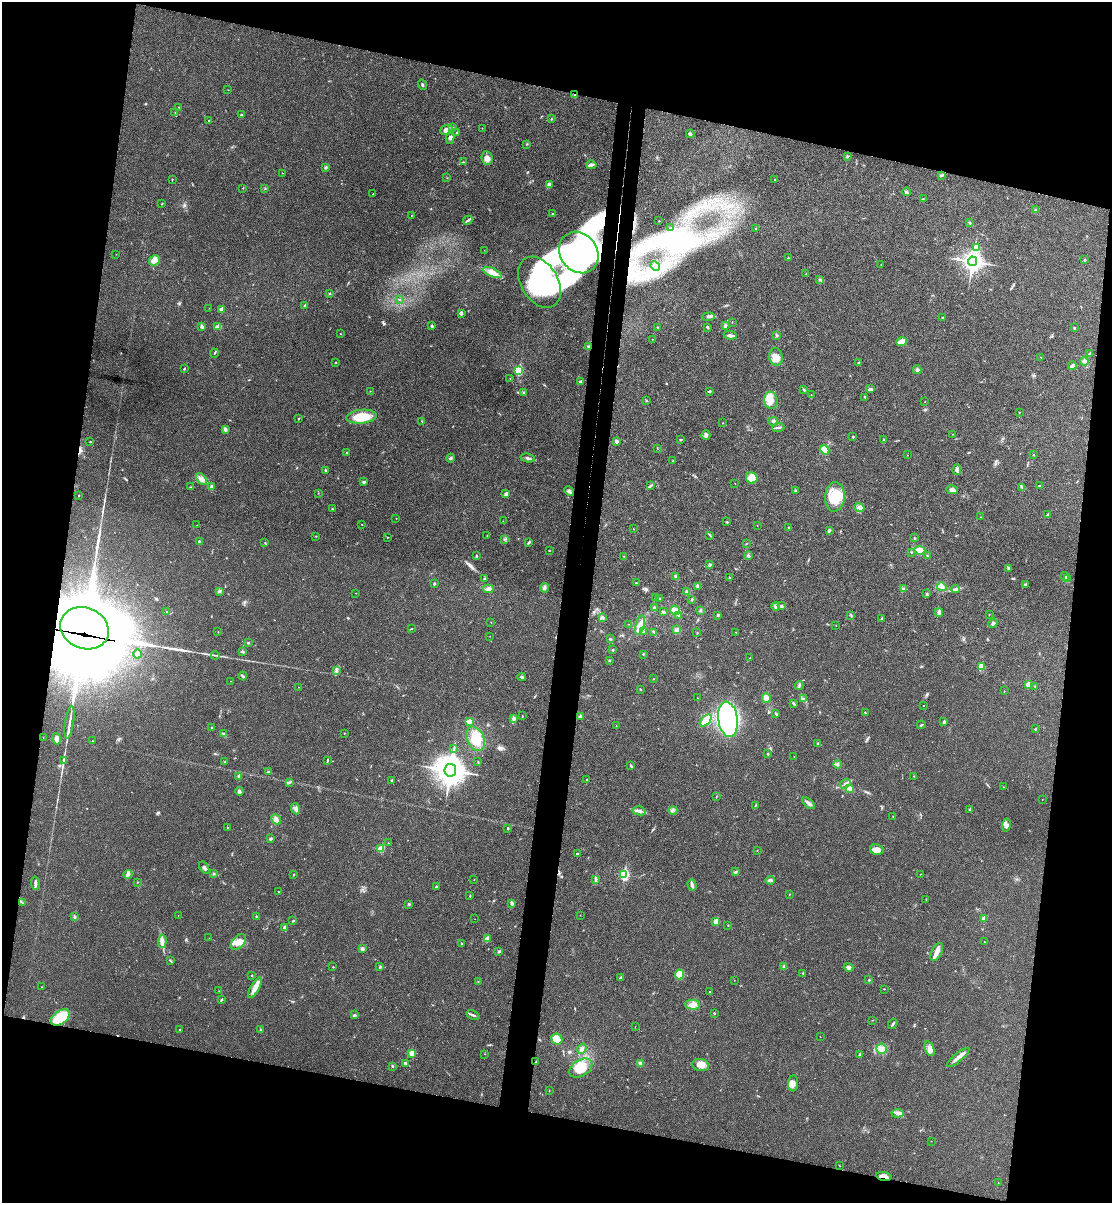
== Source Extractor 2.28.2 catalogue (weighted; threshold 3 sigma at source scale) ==
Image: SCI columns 170-4607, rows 17-4819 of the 4893 x 4832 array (HDU 1 of 3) = the unmasked area's bounding box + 8 px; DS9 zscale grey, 4 x 4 block average (1 PNG px = mean of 4 x 4 image px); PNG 1114 x 1205 px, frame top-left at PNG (2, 2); each listed source drawn as its Kron ellipse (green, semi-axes under 4 px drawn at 4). Shown black and unused: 26% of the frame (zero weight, under 3 of 4 exposures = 6% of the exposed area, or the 3 px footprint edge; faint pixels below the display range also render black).
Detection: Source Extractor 2.28.2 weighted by HDU 2 'WHT'. Background 0.0307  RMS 0.0048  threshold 0.0214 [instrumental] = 3 sigma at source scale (4.5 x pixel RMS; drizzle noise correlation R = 1.50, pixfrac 1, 0.05/0.05 arcsec/px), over >= 5 px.
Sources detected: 440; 16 inside a brighter object's white glare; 4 cosmic-ray / hot-pixel residue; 3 long thin detections or spike segments (spike, bleed or trail) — neither listed nor drawn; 1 coinciding with a brighter row at this scale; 19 inside a brighter listed object's ellipse — not listed separately; the other 397 listed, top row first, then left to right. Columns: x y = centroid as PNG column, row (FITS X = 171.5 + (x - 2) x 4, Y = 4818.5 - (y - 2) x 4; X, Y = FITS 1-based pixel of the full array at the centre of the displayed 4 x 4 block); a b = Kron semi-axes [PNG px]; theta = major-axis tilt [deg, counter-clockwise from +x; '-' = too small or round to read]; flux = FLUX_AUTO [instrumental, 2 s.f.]
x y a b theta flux
422 85 5 2 - 3.4
228 90 2 2 - 0.78
575 95 4 2 - 3
179 107 3 2 - 1.8
175 112 3 2 - 1.4
241 115 2 2 - 5.9
551 119 2 2 - 1.6
209 120 2 2 - 1.7
452 127 2 2 - 2.4
482 128 2 2 - 1.1
446 130 6 5 - 17
457 132 2 2 - 1.5
690 134 4 3 - 6
450 138 6 3 77 7.3
527 144 2 2 - 1.1
847 156 3 2 - 2.3
487 158 7 5 -83 14
463 162 2 2 - 1.1
591 165 5 3 - 5.9
326 167 2 2 - 5.8
282 173 2 2 - 0.84
941 175 2 2 - 1.9
447 178 2 2 - 1
172 179 2 2 - 1.2
774 179 2 2 - 2.4
549 184 3 3 - 7.9
243 188 2 2 - 1
265 189 3 2 - 1
906 192 4 2 - 2.9
373 194 3 2 - 1.4
923 198 2 2 - 1.1
162 203 3 2 - 1.4
1036 210 2 2 - 1.9
552 213 2 2 - 1
411 215 2 2 - 0.62
468 220 5 2 - 5.1
659 221 2 2 - 1.1
970 223 2 2 - 2.6
670 228 2 2 - 0.58
756 228 2 2 - 3.6
977 248 3 2 - 24
484 250 2 2 - 0.76
579 252 22 18 -53 130
116 254 2 2 - 0.66
788 258 2 2 - 2.7
154 260 6 5 - 18
1085 260 2 2 - 7.6
972 261 5 4 - 1700
881 265 2 2 - 0.67
655 266 5 3 - 9.5
492 272 10 4 -25 20
806 274 2 2 - 0.94
820 279 3 2 - 2.9
540 282 28 18 -59 210
329 293 2 2 - 2.1
399 299 2 2 - 1.5
305 305 4 2 - 2.3
209 308 2 2 - 0.48
221 310 2 2 - 28
461 313 3 3 - 7.6
709 317 6 3 3 7.1
942 318 3 2 - 2.8
732 322 2 2 - 0.87
202 326 4 3 - 4.3
432 326 2 2 - 10
725 326 3 2 - 6.7
218 327 4 3 - 13
658 327 2 2 - 1.8
708 327 3 2 - 4.5
1074 328 3 2 - 2.1
340 334 2 2 - 0.93
730 335 6 2 -9 7.2
777 335 2 2 - 2.1
652 339 2 2 - 1
902 342 5 2 - 38
588 346 4 2 - 3.2
214 353 4 2 - 2.4
1090 353 4 2 - 4.2
776 357 9 6 -77 26
1040 357 2 2 - 0.6
1084 361 4 3 - 5
335 362 2 2 - 1.9
859 362 2 2 - 2.7
1072 366 4 3 - 11
184 369 3 2 - 2.2
519 370 2 2 - 200
917 370 4 3 - 5
510 378 2 2 - 1
580 381 3 2 - 3.5
870 389 4 3 - 4.1
804 390 3 2 - 3
370 391 2 2 - 1.7
709 391 4 2 - 3.9
524 392 2 2 - 4.7
811 395 2 2 - 0.63
865 397 3 2 - 2
771 400 9 7 -80 32
646 401 3 2 - 1.6
925 402 2 2 - 0.57
1019 412 2 2 - 1.5
361 417 15 7 6 75
298 419 2 2 - 1.9
422 421 2 2 - 1.5
773 421 5 3 - 5.7
723 423 2 2 - 1.1
778 427 6 2 6 4.5
225 429 3 3 - 6.8
953 434 2 2 - 0.8
706 435 5 4 - 7
853 437 2 2 - 2.7
681 440 3 2 - 2.1
883 440 3 2 - 2.5
616 441 3 3 - 6.8
90 442 2 2 - 1.7
657 448 2 2 - 1
825 450 5 4 - 36
346 453 2 2 - 1.4
907 455 2 2 - 0.63
1033 455 2 2 - 1.9
451 458 4 2 - 4
528 458 7 3 -13 6.8
673 461 2 2 - 0.75
325 470 3 2 - 2.2
957 470 5 4 - 8.6
752 478 6 5 - 15
201 479 7 4 -49 12
364 482 4 2 - 4.8
735 483 2 2 - 0.75
651 485 3 2 - 3.4
1039 485 2 2 - 0.88
191 487 2 2 - 1.9
212 487 4 3 - 11
1022 487 3 2 - 3.2
952 490 6 4 -9 9.4
569 491 5 3 - 7.4
795 491 3 2 - 2.3
318 493 2 2 - 0.66
506 494 3 3 - 9.8
79 495 2 2 - 3.7
835 497 15 10 86 75
859 507 5 4 - 11
332 509 2 2 - 1.7
1048 514 3 2 - 1.7
981 517 2 2 - 0.66
396 518 2 2 - 1.2
503 521 2 2 - 0.59
727 522 2 2 - 2.1
362 524 2 2 - 0.99
197 525 2 2 - 0.62
757 526 2 2 - 0.71
789 527 2 2 - 2
633 529 2 2 - 0.7
829 531 3 2 - 2.7
710 535 3 2 - 1.6
316 536 2 2 - 1.2
487 536 2 2 - 0.67
387 537 2 2 - 1.1
915 538 3 2 - 2
505 539 3 2 - 1.8
199 541 2 2 - 5.3
265 543 2 2 - 1.3
529 543 4 2 - 3.2
746 543 2 2 - 1.6
549 550 2 2 - 1.3
920 550 5 4 - 22
911 552 2 2 - 2
476 555 3 2 - 3.2
623 556 2 2 - 0.85
748 556 4 3 - 4.4
927 556 2 2 - 1.5
710 565 3 2 - 2.8
1008 569 4 2 - 3.2
676 577 4 2 - 7.2
730 577 2 2 - 1.5
1065 577 4 3 - 7.2
1067 578 2 2 - 1.6
484 579 4 2 - 3
636 583 2 2 - 2.5
434 584 3 2 - 3.6
1025 585 3 2 - 3.2
698 586 3 3 - 5.3
942 587 5 4 - 11
545 588 5 3 - 7.2
488 589 5 3 - 9.8
903 589 3 3 - 3.8
955 589 4 2 - 4.8
220 591 3 2 - 3.6
686 592 3 3 - 5.1
356 593 2 2 - 0.93
927 594 3 2 - 3.3
656 598 2 2 - 1.8
659 598 2 2 - 1.8
692 599 3 2 - 3
776 606 4 4 - 7.5
781 606 3 3 - 4.6
654 608 3 2 - 3.7
675 610 5 4 - 15
701 610 3 3 - 3.7
166 611 2 2 - 1.4
663 612 4 2 - 4.6
939 612 4 3 - 6.3
679 615 3 2 - 5
718 615 3 2 - 3
851 615 3 2 - 2.4
989 615 2 2 - 1.1
602 618 3 2 - 2.5
882 618 3 2 - 3.1
491 622 2 2 - 0.62
993 623 5 3 - 4.6
628 624 3 2 - 0.78
640 625 10 3 74 18
836 625 2 2 - 0.74
84 628 25 20 -22 19000
411 629 4 2 - 1.7
676 630 4 3 - 7
643 631 3 2 - 2.5
218 632 2 2 - 1.1
654 632 3 2 - 1.7
735 632 2 2 - 0.78
697 633 2 2 - 0.93
490 636 2 2 - 0.65
610 639 2 2 - 2.4
248 643 2 2 - 2.3
613 650 2 2 - 2.6
242 651 4 2 - 3.5
137 654 4 3 - 5.6
643 654 2 2 - 2.1
215 655 4 2 - 3.1
750 658 2 2 - 0.78
609 660 3 2 - 2.1
982 666 3 3 - 5.3
336 671 3 2 - 2.4
243 676 4 2 - 3.8
522 677 4 2 - 5
653 679 2 2 - 1.3
230 681 2 2 - 0.71
1028 684 2 2 - 41
799 685 4 2 - 4.2
298 687 2 2 - 0.62
1035 687 2 2 - 1.6
640 689 3 2 - 1.9
1004 691 2 2 - 0.9
697 698 2 2 - 0.46
766 698 5 4 - 14
804 699 4 3 - 5.3
793 703 3 2 - 2.2
923 705 2 2 - 1.7
865 713 3 2 - 1.6
776 714 3 2 - 3
522 716 2 2 - 1.3
580 716 4 2 - 3.3
514 719 4 3 - 5.9
728 719 18 10 -82 480
706 720 7 3 45 58
469 721 4 2 - 22
69 722 16 2 81 18
944 722 2 2 - 15
921 725 4 2 - 2.6
616 726 2 2 - 0.66
212 728 3 2 - 1.4
1035 729 2 2 - 1.9
344 733 2 2 - 1.1
224 734 4 2 - 4.1
43 737 2 2 - 0.59
57 739 5 4 - 14
476 739 13 8 -66 74
92 741 2 2 - 1
818 743 2 2 - 2.5
454 749 2 2 - 1.5
768 754 2 2 - 2.6
794 757 2 2 - 0.6
64 760 3 2 - 3.1
327 760 2 2 - 2.9
225 762 2 2 - 2.2
478 762 2 2 - 1.1
837 764 4 2 - 4.2
631 766 3 2 - 4.4
450 770 6 6 - 4600
268 772 4 2 - 2.5
239 776 2 2 - 16
913 776 2 2 - 0.97
587 779 2 2 - 1.2
392 780 3 2 - 2.4
290 782 3 3 - 4
845 784 5 2 - 4.5
1003 787 2 2 - 1
849 788 4 3 - 12
239 791 4 4 - 6.4
716 796 2 2 - 1.1
1042 800 2 2 - 0.5
808 803 7 3 -38 9.6
755 806 3 2 - 2
296 809 5 4 - 11
970 809 3 2 - 2.8
673 810 4 3 - 7.3
639 811 7 4 -12 9.7
893 816 2 2 - 1.1
276 819 5 3 - 12
1006 825 7 4 82 9.4
227 827 2 2 - 3.1
508 828 2 2 - 4.4
270 839 2 2 - 5.6
388 843 2 2 - 1
381 849 2 2 - 47
877 849 7 5 -11 15
757 850 2 2 - 0.8
577 854 2 2 - 3.2
204 868 7 3 -56 6.2
735 872 3 2 - 3.8
213 873 3 2 - 3.1
128 874 4 3 - 7.8
920 874 2 2 - 1.1
294 875 2 2 - 2
624 875 3 2 - 310
596 879 3 2 - 3.2
474 880 2 2 - 0.95
770 880 5 2 - 6.8
137 882 2 2 - 1.5
35 883 6 3 -81 7.5
692 885 6 3 -74 8
436 887 2 2 - 2.7
278 892 2 2 - 1.3
789 894 2 2 - 1.4
470 896 2 2 - 2.1
926 899 2 2 - 0.97
23 903 2 2 - 1.4
512 903 4 2 - 6.8
409 904 3 2 - 2.7
178 915 2 2 - 0.48
580 915 2 2 - 0.78
74 916 2 2 - 2.1
256 916 3 2 - 1.1
475 919 2 2 - 0.52
984 919 2 2 - 30
293 921 2 2 - 2.8
716 922 2 2 - 62
728 925 2 2 - 0.81
284 927 3 3 - 4.5
209 938 2 2 - 0.62
487 938 4 2 - 3.2
162 941 6 4 86 11
238 942 9 5 47 21
984 942 2 2 - 0.65
461 944 3 2 - 1.9
362 949 3 2 - 8.5
499 951 3 2 - 3.9
937 952 10 5 63 19
170 960 4 2 - 2.7
784 966 3 2 - 3.5
333 967 2 2 - 2.6
380 967 3 2 - 2.4
849 967 5 3 - 8.2
803 973 2 2 - 1.6
679 974 5 4 - 30
252 975 2 2 - 3.4
620 978 3 2 - 4.2
734 980 2 2 - 0.84
869 980 2 2 - 7.3
478 982 2 2 - 0.7
42 987 2 2 - 1.1
255 988 11 4 61 27
884 989 2 2 - 1.2
219 991 2 2 - 0.81
709 991 2 2 - 0.99
221 1000 4 2 - 3.1
693 1005 7 5 -1 15
714 1013 2 2 - 4.7
354 1015 2 2 - 1.8
473 1015 7 2 -25 5.4
60 1017 10 6 34 93
873 1020 3 2 - 1
893 1024 5 2 - 3.9
635 1027 2 2 - 0.6
179 1030 3 2 - 2.5
260 1030 2 2 - 1.4
820 1037 2 2 - 0.71
557 1039 6 5 - 41
582 1049 5 4 - 8.6
881 1049 5 5 - 15
930 1049 7 4 -69 13
412 1053 3 3 - 16
484 1054 2 2 - 0.69
860 1054 2 2 - 6.4
958 1057 14 3 39 19
536 1062 3 2 - 2
405 1063 4 2 - 2.8
640 1064 4 3 - 10
701 1065 8 6 -14 21
393 1066 2 2 - 2.8
581 1068 12 8 31 57
793 1083 8 5 85 15
549 1091 2 2 - 0.85
897 1113 6 4 6 8
931 1141 2 2 - 0.58
839 1165 2 2 - 0.86
884 1176 8 3 -10 16
998 1183 2 2 - 0.78
Overlapping masked pixels (flux is a lower limit): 3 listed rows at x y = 575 95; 84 628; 884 1176
Diffuse or blended objects may show on this block-average render without a row.